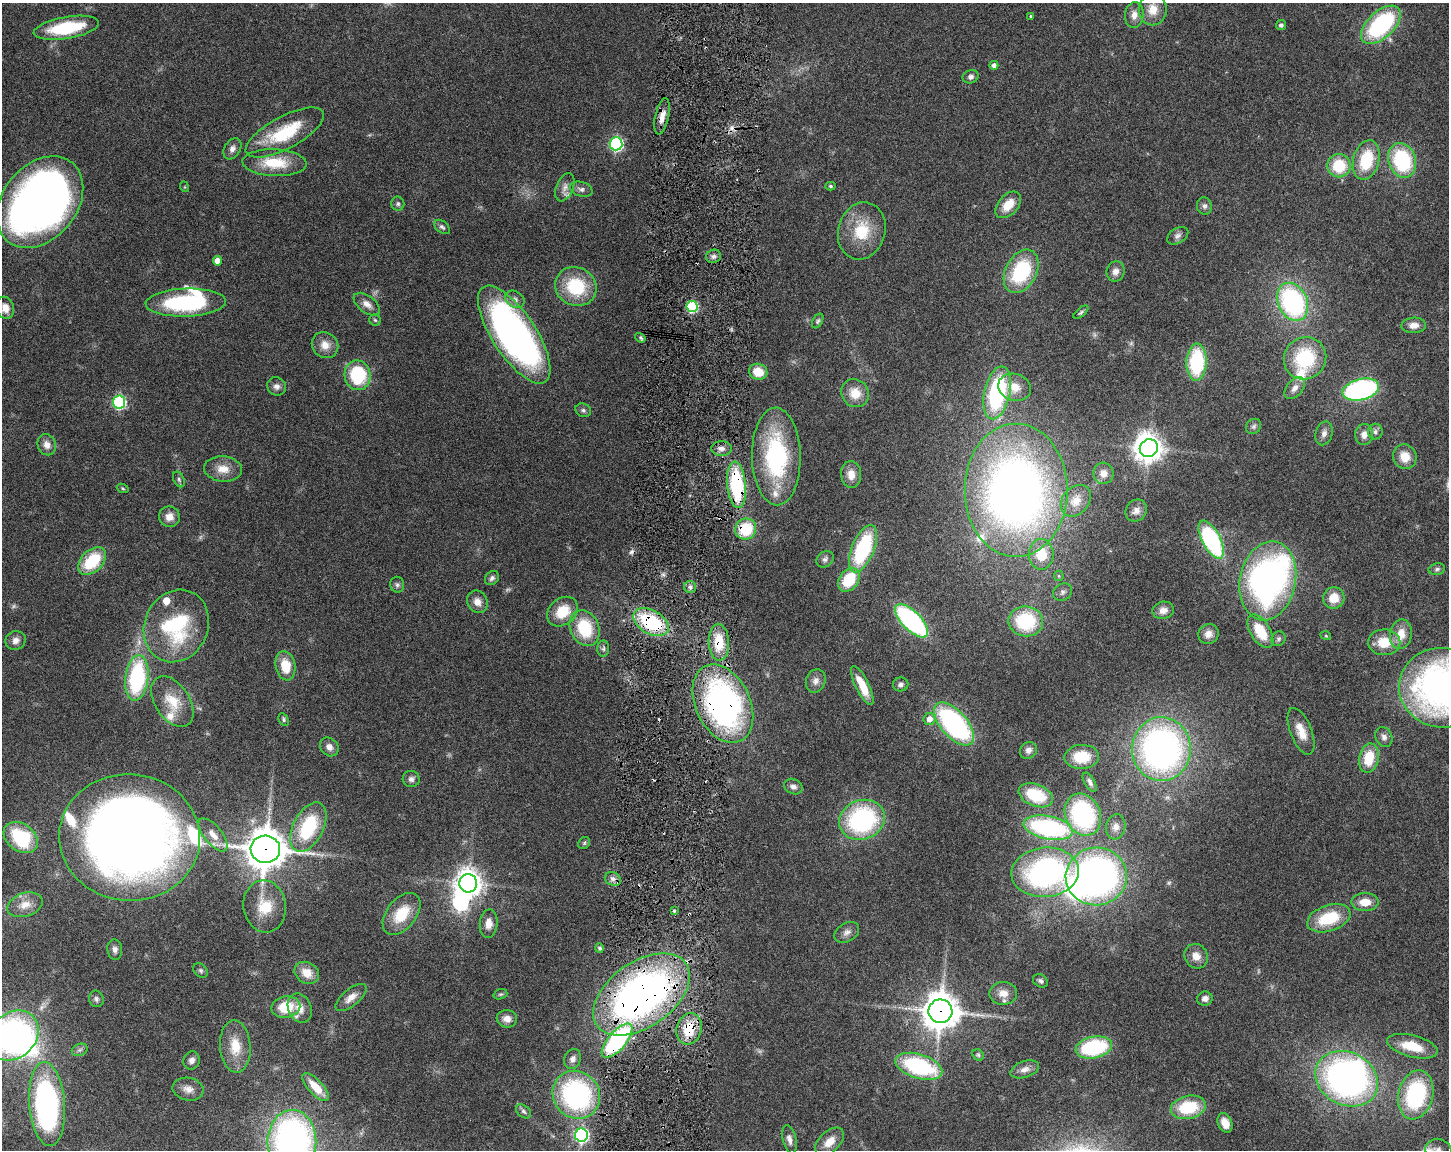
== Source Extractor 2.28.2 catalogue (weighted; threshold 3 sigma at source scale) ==
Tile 5 of 3 x 4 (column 2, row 2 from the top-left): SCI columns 1667-3113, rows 2298-3445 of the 4668 x 4598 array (HDU 1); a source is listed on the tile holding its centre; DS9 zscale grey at full resolution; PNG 1451 x 1152 px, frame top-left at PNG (2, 3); each listed source drawn as its Kron ellipse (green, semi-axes under 4 px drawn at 4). Shown black and unused: <1% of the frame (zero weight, under 3 of 6 exposures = <1% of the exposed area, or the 3 px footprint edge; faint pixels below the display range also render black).
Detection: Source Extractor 2.28.2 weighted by HDU 2 'WHT'; one run over the whole footprint, this tile lists its part. Background 0.105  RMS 0.0046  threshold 0.0189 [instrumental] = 3 sigma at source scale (4.09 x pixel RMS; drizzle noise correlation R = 1.36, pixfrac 0.8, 0.05/0.05 arcsec/px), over >= 5 px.
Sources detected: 222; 7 too faint to see at this stretch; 7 inside a brighter object's white glare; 5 cosmic-ray / hot-pixel residue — neither listed nor drawn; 9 inside a brighter listed object's ellipse — not listed separately; the other 194 listed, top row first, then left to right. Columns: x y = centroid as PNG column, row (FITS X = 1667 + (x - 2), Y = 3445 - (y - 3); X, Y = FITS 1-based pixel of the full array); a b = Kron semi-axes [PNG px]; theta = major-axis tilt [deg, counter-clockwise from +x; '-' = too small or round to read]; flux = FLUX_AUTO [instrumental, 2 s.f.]
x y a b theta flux
1153 10 16 14 90 6.5
1134 15 13 9 84 3.3
1030 16 3 3 - 0.43
1281 25 5 5 - 1.4
1381 25 24 13 43 53
66 28 33 11 10 26
994 65 4 4 - 1.9
971 77 8 6 23 1.6
662 116 18 7 78 4.1
285 133 43 16 28 25
616 144 6 6 - 78
232 149 11 8 58 2.2
1366 160 20 13 76 20
1402 160 18 13 -70 37
275 163 32 13 -2 15
1339 166 11 11 - 16
830 186 5 4 - 0.75
185 187 5 3 - 0.36
565 187 15 8 68 2.7
581 189 11 7 -18 1.7
40 202 51 37 50 300
398 204 7 6 - 0.99
1008 205 15 10 47 7.6
1204 206 9 7 -75 1.6
442 227 9 5 -39 1.1
862 231 29 23 74 17
1178 236 11 7 32 1.7
713 256 7 6 - 1.5
217 261 4 4 - 4.2
1021 271 23 15 62 33
1115 271 10 9 - 2.7
576 287 21 19 -27 24
515 299 10 8 -34 2.2
1293 302 20 14 -65 72
186 303 40 14 2 49
367 304 15 8 -37 3.3
692 307 5 5 - 38
5 308 11 9 -73 3.8
1081 312 9 4 39 0.82
375 320 6 5 - 0.7
818 321 8 5 60 0.83
1414 325 12 7 3 3.1
514 335 56 22 -57 180
640 338 6 4 -34 0.64
325 345 14 12 -39 4.8
1305 358 22 20 46 29
1197 362 18 10 88 35
758 372 9 8 - 8.4
357 375 15 13 -78 28
277 386 10 9 - 2.1
1015 387 16 13 -19 6.4
1295 388 13 8 50 2.9
1361 390 19 10 14 87
855 393 15 13 -44 7.7
997 393 27 13 77 53
119 402 6 6 - 65
583 410 8 6 -25 1.2
1254 426 8 7 - 1.2
1375 432 8 7 - 1.6
1324 433 12 8 74 2.3
1364 434 10 9 - 3.1
47 445 11 9 -67 3.1
1149 448 9 8 - 410
721 449 10 7 1 2.2
776 456 49 24 -89 53
1405 457 12 11 - 6.3
223 469 19 12 -4 6.1
1104 473 11 10 - 3.4
851 474 13 10 -86 5.2
179 479 8 5 -64 0.95
737 485 23 9 -85 41
123 488 6 4 -21 0.54
1016 490 66 51 90 330
1076 501 17 13 50 5.7
1136 511 11 10 - 2.8
169 517 10 10 - 3.5
746 529 11 10 - 18
1211 540 21 9 -62 59
863 549 25 11 68 42
1041 554 15 12 -89 11
825 559 9 7 39 1.5
92 561 17 10 45 21
1437 569 8 5 10 1
1059 576 5 4 - 0.57
492 578 8 6 46 1.3
849 580 13 9 55 17
1268 581 40 28 78 150
397 585 8 7 - 1.2
690 587 6 6 - 1.3
1063 592 10 8 32 1.8
1334 598 11 10 - 7.3
477 602 11 10 - 3.6
1163 610 10 8 13 3.2
562 612 17 13 40 12
912 621 21 9 -45 77
1026 621 17 15 -8 30
651 622 19 12 -30 35
176 626 37 31 65 44
585 628 18 14 -67 21
1260 631 19 10 -58 14
1208 634 10 9 - 3.1
1401 634 15 11 81 6.3
1326 636 5 3 - 0.38
1278 639 7 6 - 1.1
16 640 10 9 - 2.4
719 642 18 10 -86 12
1384 642 16 13 -2 9.8
603 649 8 6 -90 1.2
285 666 15 10 -79 9.9
137 678 23 11 83 48
816 681 12 9 71 2.6
901 684 8 7 - 1.4
862 685 21 6 -64 9.6
1443 688 44 40 -8 180
172 701 28 17 -57 11
723 704 41 27 -64 140
284 719 6 5 - 0.86
929 719 6 6 - 3.4
954 724 26 13 -49 82
1301 731 25 10 -68 6.8
1384 737 10 8 -66 2
329 747 10 8 -45 2.7
1161 749 32 29 88 170
1028 750 9 8 - 2.1
1082 757 17 12 3 12
1369 758 15 9 78 12
411 779 8 8 - 1.8
1090 782 11 5 -59 1.5
793 787 9 7 -25 1.8
1036 795 18 11 -22 19
1083 815 22 17 -66 55
862 820 23 19 21 61
308 827 26 15 63 31
1116 827 12 9 81 2.8
1048 828 25 11 -11 69
213 835 20 9 -51 5.3
130 837 70 63 -4 530
21 838 19 13 -37 28
584 843 6 5 - 0.7
265 849 15 13 -7 1100
1045 872 34 24 5 110
1096 876 30 29 - 180
613 879 8 6 -26 1.8
468 883 9 9 - 500
1365 902 13 9 1 6.1
25 905 18 11 17 5
265 906 26 21 -82 13
674 911 4 3 - 0.62
402 914 24 14 52 14
1329 918 22 13 19 19
489 924 14 9 85 4.1
847 932 13 9 31 2.5
600 948 5 4 - 0.98
115 950 10 7 -82 1.8
1196 956 13 11 -55 4.3
201 970 8 6 -45 0.96
307 973 13 10 -31 6.2
1040 981 8 6 -33 1.2
1003 993 14 11 0 4.2
500 994 7 5 18 0.7
641 994 54 32 35 230
351 997 19 8 39 3.9
96 999 8 7 - 1.4
1205 999 8 7 - 2.1
286 1007 14 10 10 14
300 1008 15 11 -66 5.3
940 1011 12 12 - 930
507 1019 10 8 -7 3.5
689 1029 16 12 72 14
13 1036 28 22 42 120
617 1041 21 9 49 65
235 1046 26 15 -86 11
1412 1046 26 11 -14 13
1094 1047 18 10 11 36
80 1050 8 6 21 1.2
978 1055 6 5 - 0.79
573 1059 10 8 69 2.3
192 1060 9 8 - 2.2
919 1066 24 12 -17 47
1025 1069 15 8 19 2.9
1347 1079 33 26 -27 160
316 1087 18 7 -47 8.2
188 1089 16 11 -11 3.6
576 1095 25 23 -47 71
1416 1095 25 17 76 51
47 1104 42 18 -85 110
1188 1107 17 11 12 20
524 1111 8 6 -40 1.1
1225 1123 10 7 -65 3.8
582 1135 6 6 - 96
789 1139 14 6 -77 2.4
292 1141 31 24 89 170
830 1142 17 10 43 5.9
1438 1150 13 11 -16 3.3
Overlapping masked pixels (flux is a lower limit): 11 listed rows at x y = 662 116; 737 485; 746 529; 651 622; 719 642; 723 704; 265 849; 641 994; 940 1011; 689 1029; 617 1041
Isophote crosses this tile's border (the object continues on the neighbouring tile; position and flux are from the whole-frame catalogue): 4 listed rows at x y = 1443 688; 13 1036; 292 1141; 1438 1150